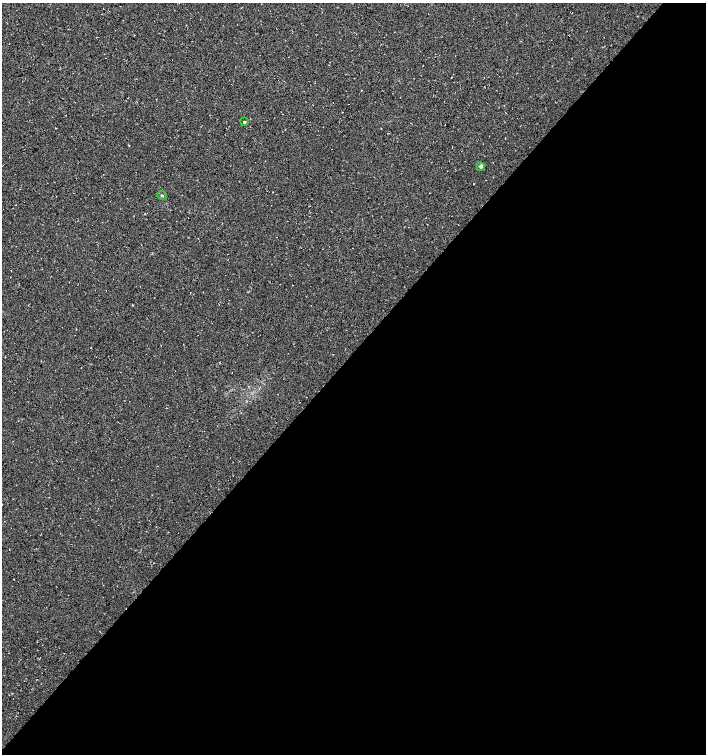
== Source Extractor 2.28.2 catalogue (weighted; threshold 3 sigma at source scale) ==
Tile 12 of 4 x 4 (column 4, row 3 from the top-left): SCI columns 4460-5867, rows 1505-3008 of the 6032 x 6030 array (HDU 1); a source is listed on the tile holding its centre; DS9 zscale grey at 2 x 2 block average (1 PNG px = mean of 2 x 2 image px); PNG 708 x 756 px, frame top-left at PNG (2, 3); each listed source drawn as its Kron ellipse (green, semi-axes under 4 px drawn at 4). Shown black and unused: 53% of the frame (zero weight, under 3 of 4 exposures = <1% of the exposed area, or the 3 px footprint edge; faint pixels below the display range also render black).
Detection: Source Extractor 2.28.2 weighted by HDU 2 'WHT'; one run over the whole footprint, this tile lists its part. Background 0.00754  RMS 0.0039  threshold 0.0178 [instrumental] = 3 sigma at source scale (4.5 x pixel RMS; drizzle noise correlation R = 1.50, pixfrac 1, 0.0396/0.0396 arcsec/px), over >= 5 px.
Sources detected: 3; all 3 listed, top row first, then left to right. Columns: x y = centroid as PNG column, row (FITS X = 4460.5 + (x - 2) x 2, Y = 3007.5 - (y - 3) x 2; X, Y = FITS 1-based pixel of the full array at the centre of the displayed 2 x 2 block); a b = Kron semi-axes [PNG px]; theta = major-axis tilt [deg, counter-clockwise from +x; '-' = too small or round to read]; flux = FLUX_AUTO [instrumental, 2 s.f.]
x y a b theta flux
244 122 2 2 - 1.1
481 166 3 3 - 4
162 195 5 2 - 0.82